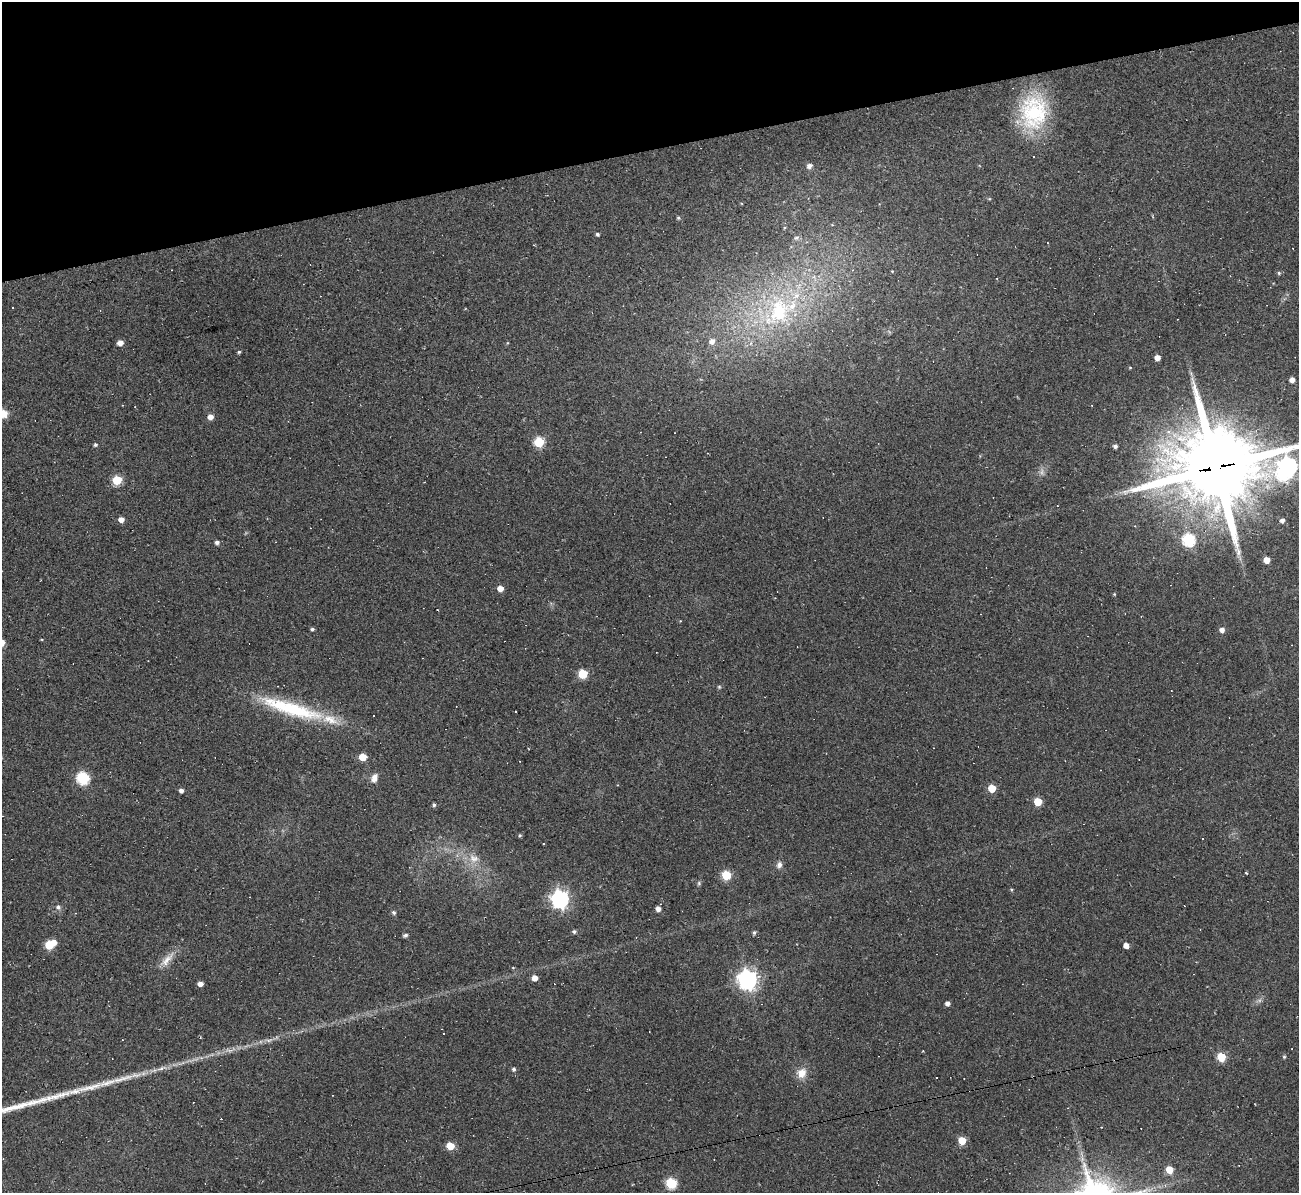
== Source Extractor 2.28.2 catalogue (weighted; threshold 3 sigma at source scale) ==
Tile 3 of 4 x 4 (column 3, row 1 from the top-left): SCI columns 2593-3889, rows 3715-4905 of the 5185 x 5166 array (HDU 1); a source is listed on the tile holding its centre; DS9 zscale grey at full resolution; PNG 1301 x 1195 px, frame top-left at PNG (2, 2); no overlay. Shown black and unused: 13% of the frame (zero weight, under 2 of 3 exposures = <1% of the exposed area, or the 3 px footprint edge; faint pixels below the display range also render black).
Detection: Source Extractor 2.28.2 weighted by HDU 2 'WHT'; one run over the whole footprint, this tile lists its part. Background 0.105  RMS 0.013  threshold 0.0569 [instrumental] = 3 sigma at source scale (4.5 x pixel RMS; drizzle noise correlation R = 1.50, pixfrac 1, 0.05/0.05 arcsec/px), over >= 5 px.
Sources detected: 110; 2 too faint to see at this stretch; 20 cosmic-ray / hot-pixel residue — not listed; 5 inside a brighter listed object's ellipse — not listed separately; the other 83 listed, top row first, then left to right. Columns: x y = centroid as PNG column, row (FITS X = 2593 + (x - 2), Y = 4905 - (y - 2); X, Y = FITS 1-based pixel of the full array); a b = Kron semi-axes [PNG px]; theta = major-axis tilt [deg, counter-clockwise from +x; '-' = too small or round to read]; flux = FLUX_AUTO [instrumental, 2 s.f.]
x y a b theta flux
1033 112 45 34 78 120
809 166 6 5 - 5.8
989 199 5 3 - 1.3
678 218 5 5 - 1.8
597 234 4 4 - 2.7
796 238 8 6 29 2.9
853 270 4 4 - 1.6
892 271 4 3 - 1
1279 273 6 5 - 2.2
997 279 3 2 - 1.3
12 307 3 3 - 2.6
779 312 48 34 54 160
712 341 8 7 - 8.3
120 343 5 5 - 9.7
239 352 4 4 - 1.8
1157 358 5 4 - 9.5
1130 368 4 4 - 1.1
1191 374 9 3 -59 2.8
1292 380 5 5 - 8.1
1092 405 2 2 - 0.93
3 414 11 10 - 12
210 417 6 5 - 8.1
1168 431 7 7 - 6.3
539 442 6 6 - 70
95 445 5 4 - 2.4
1115 446 4 4 - 3.6
1216 467 27 24 4 18000
1287 467 16 9 55 690
117 480 6 5 - 55
121 520 5 5 - 8.5
1282 520 5 4 - 5.1
1189 540 6 6 - 140
217 542 4 4 - 4.3
1266 560 5 5 - 17
500 588 5 5 - 12
1114 594 4 4 - 1.2
312 629 4 3 - 2.6
1222 630 6 5 - 6.3
42 639 4 3 - 1.2
583 674 5 5 - 57
719 687 5 4 - 1.7
292 709 88 16 -17 110
516 712 3 3 - 2.1
373 716 3 2 - 1.5
363 757 5 5 - 25
83 778 6 6 - 140
374 778 12 8 69 8.3
992 788 5 5 - 29
181 791 5 4 - 4.5
1038 802 5 5 - 32
434 805 4 3 - 2.5
520 835 5 5 - 1.7
1203 838 3 2 - 1.2
474 858 16 13 -36 19
779 865 9 7 75 5.6
1246 873 4 3 - 0.95
726 875 6 5 - 58
699 883 7 5 77 2.3
1011 890 4 4 - 1.5
560 899 7 7 - 530
58 907 7 7 - 4.4
658 909 4 4 - 7.6
393 912 7 5 -45 2.6
574 932 5 4 - 2.9
754 932 5 5 - 2.5
405 935 5 4 - 3.7
50 944 9 5 29 55
1126 945 5 4 - 9.5
167 959 27 9 46 16
513 968 5 3 - 1.1
535 978 5 5 - 11
747 980 8 7 - 790
200 984 5 4 - 8.2
947 1003 4 4 - 5.6
1221 1057 5 5 - 49
1284 1057 5 4 - 1.8
161 1068 12 6 20 7.3
514 1069 5 5 - 2.8
802 1073 13 11 58 15
962 1140 5 5 - 28
450 1146 5 5 - 26
1169 1170 5 5 - 25
671 1183 6 6 - 94
Overlapping masked pixels (flux is a lower limit): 1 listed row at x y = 1216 467
Isophote crosses this tile's border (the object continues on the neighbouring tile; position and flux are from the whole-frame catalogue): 3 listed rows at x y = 3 414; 1216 467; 1287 467